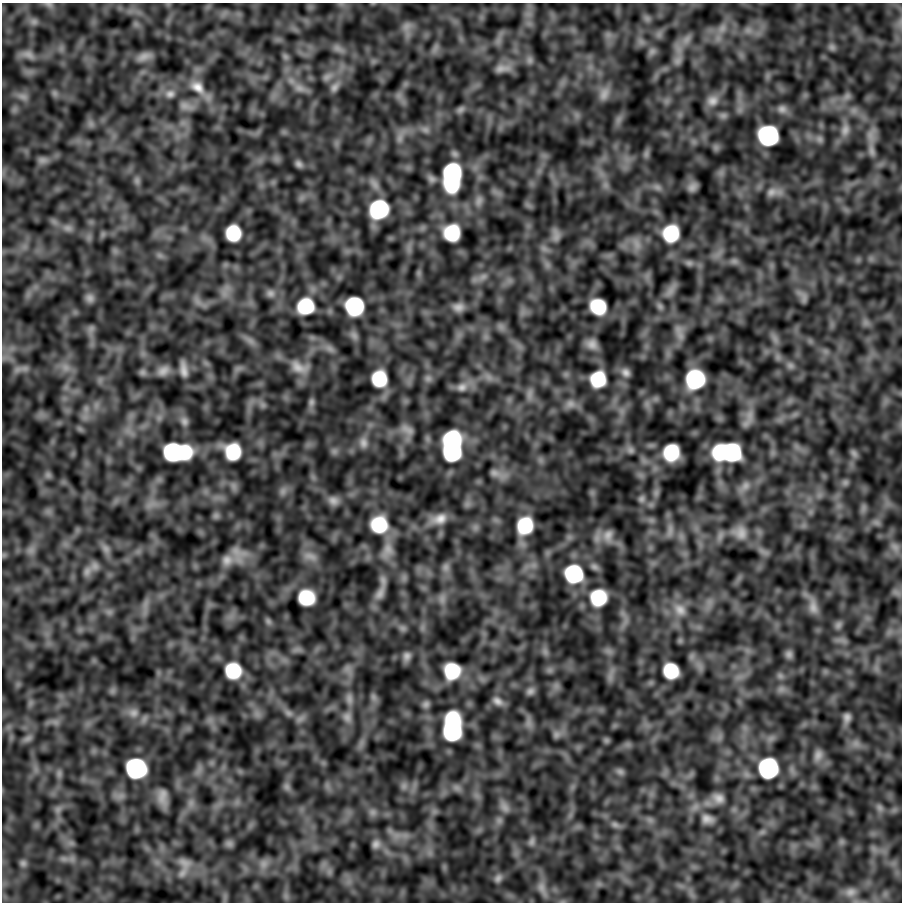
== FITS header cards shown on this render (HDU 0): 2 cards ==
NAXIS1  =                  900
NAXIS2  =                  900

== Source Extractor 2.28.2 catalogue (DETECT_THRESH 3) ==
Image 900 x 900 px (HDU 0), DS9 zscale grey, 1 PNG px = 1 image px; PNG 904 x 904 px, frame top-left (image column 1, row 900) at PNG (2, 3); no overlay
Background 0.185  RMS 0.035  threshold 0.105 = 3 sigma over >= 5 px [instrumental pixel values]
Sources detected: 225; all 225 listed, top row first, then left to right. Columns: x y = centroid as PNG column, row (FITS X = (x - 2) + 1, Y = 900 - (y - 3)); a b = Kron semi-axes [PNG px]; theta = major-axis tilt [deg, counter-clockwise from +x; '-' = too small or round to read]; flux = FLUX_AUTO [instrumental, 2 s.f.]
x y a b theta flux
49 4 10 4 -1 6.1
528 14 8 7 - 12
647 18 9 6 -69 8.5
34 22 9 8 - 8.5
406 26 14 11 50 17
722 28 14 10 57 25
748 30 9 7 0 12
686 39 16 9 48 21
832 47 11 9 -32 10
338 48 15 8 -34 15
435 48 11 4 60 8.9
652 51 11 8 33 9
28 54 17 9 -23 17
144 56 21 10 18 23
285 57 10 7 -45 7.6
530 60 11 9 -89 12
677 60 13 10 51 15
503 68 20 9 6 22
327 77 14 8 29 14
197 87 27 16 -41 56
335 87 16 9 55 17
299 88 18 11 -25 25
55 93 10 6 -41 8.2
170 94 15 12 10 25
604 94 18 12 70 23
399 96 8 4 -72 8
847 96 13 9 38 14
23 97 17 9 -18 18
712 101 17 14 23 26
186 106 19 10 -19 20
460 109 12 7 41 9.1
782 109 13 11 -37 16
723 115 11 8 -12 9.5
619 119 8 4 71 7.7
91 124 8 4 -72 7.1
425 129 11 9 -14 14
845 130 19 12 77 28
871 135 24 12 81 32
768 136 14 14 - 350
400 137 15 8 73 18
819 139 11 9 -47 11
716 147 9 7 -90 7.4
871 150 19 8 -80 20
646 154 13 6 79 9.1
42 160 14 9 0 13
299 164 9 7 -48 10
452 176 25 14 87 350
431 179 12 9 -36 11
137 181 9 7 -75 7.9
374 184 18 9 -54 17
605 185 10 7 -42 12
657 187 12 9 -34 13
692 187 8 6 47 14
774 192 25 11 4 29
301 198 8 4 71 7
479 201 15 9 69 17
379 209 15 14 - 230
68 228 12 10 -18 14
233 233 13 12 - 110
452 233 14 13 - 120
671 233 15 14 - 120
556 235 17 9 -84 16
637 244 19 9 -73 22
160 256 7 4 -19 6.8
734 261 10 6 -9 9.2
689 263 10 8 -24 8.3
419 273 8 5 -90 5.9
483 277 14 8 31 17
671 290 24 9 56 21
225 292 23 7 66 20
270 293 12 11 - 14
803 297 18 8 -62 14
90 298 11 10 - 14
197 301 14 6 -56 14
306 306 16 15 - 120
354 306 14 13 - 220
660 306 11 8 -54 11
458 307 13 10 -4 19
598 307 14 12 -37 110
501 327 10 8 -58 10
91 329 11 9 59 11
679 332 26 12 -75 31
354 335 13 9 -54 12
775 339 11 5 -55 10
250 341 16 6 -37 15
592 344 11 9 -30 21
329 348 15 9 -37 17
790 366 10 8 -29 9.4
65 367 13 10 -39 24
299 367 27 15 -20 42
24 368 15 8 5 15
238 368 8 4 19 7.3
184 369 17 8 -81 23
163 371 15 11 27 22
142 372 9 8 - 7.9
626 372 12 10 -44 16
489 377 13 7 -53 14
428 378 10 9 - 11
379 379 15 14 - 110
598 379 13 13 - 110
695 379 15 14 - 240
462 387 17 13 19 28
529 394 16 8 83 16
311 402 12 8 84 10
570 404 14 12 7 19
647 404 11 7 -81 13
262 405 10 7 -41 9.5
86 409 10 7 90 12
749 416 24 10 85 26
184 421 12 10 -72 14
407 430 18 9 -32 18
452 440 15 14 - 260
363 443 16 12 -85 23
630 450 11 9 -45 11
233 451 14 13 - 110
334 451 10 8 -6 10
176 452 24 13 -1 320
452 452 15 14 - 250
671 452 14 13 - 120
728 452 24 14 0 330
854 453 11 7 -56 8.4
497 474 27 9 -20 22
48 475 10 8 -46 7.9
845 482 9 8 - 8.1
234 486 12 8 -65 12
745 486 16 10 48 22
283 491 13 10 63 17
641 499 9 9 - 8.8
333 501 15 12 -14 22
863 508 12 5 85 8.6
216 516 10 8 15 7.3
439 519 22 13 15 38
876 522 11 8 -31 9.7
379 525 18 17 - 120
525 525 14 12 69 120
670 531 20 7 83 15
740 532 20 17 -37 36
608 535 19 14 82 30
895 547 16 10 -44 21
106 549 13 10 -51 14
31 550 12 8 62 14
387 551 25 15 70 42
238 554 21 17 -62 39
3 555 7 4 72 3.8
310 556 22 11 -16 28
227 560 15 13 41 24
446 567 12 10 -76 14
594 567 12 7 -30 9.2
87 571 17 10 55 21
574 574 15 14 - 210
380 593 24 11 61 27
306 597 14 13 - 110
598 598 15 15 - 120
442 599 14 10 86 18
145 605 14 5 72 17
813 607 22 12 -80 29
680 610 21 16 -45 47
109 612 7 7 - 8.6
268 621 11 7 -58 7.6
838 625 11 8 63 10
403 628 9 8 - 8.6
297 650 13 5 0 9
608 651 7 5 -45 8.6
545 652 10 7 -74 9.9
789 654 9 8 - 11
407 656 11 9 74 14
347 669 10 9 - 14
550 670 8 7 - 8
233 671 15 15 - 110
452 671 16 15 - 120
671 671 13 12 - 110
610 676 9 7 70 12
780 676 10 7 -45 8.8
781 689 10 7 0 12
112 691 7 6 - 7.3
530 691 11 9 47 12
373 697 11 7 -65 9.8
349 699 17 9 -83 19
497 701 14 9 -29 18
426 704 10 8 45 9.5
133 713 16 14 -2 29
288 713 13 8 -36 14
257 714 9 5 -45 9.6
347 717 14 11 -59 17
847 718 10 7 81 14
300 719 12 7 32 12
55 722 9 6 -20 10
529 723 14 9 -83 16
452 727 24 14 88 330
557 734 12 10 58 13
28 738 13 7 29 10
606 740 8 7 - 5.5
856 744 10 9 - 16
818 755 15 10 72 19
136 768 14 14 - 360
768 768 15 14 - 340
620 772 11 8 -27 9.7
59 773 12 6 90 9.7
404 786 11 8 75 12
287 787 11 8 -58 9.7
162 797 14 7 -84 27
718 798 15 13 -27 25
191 803 12 7 90 14
504 807 16 10 -61 17
879 808 12 8 -71 12
58 809 9 8 - 10
373 812 11 9 -75 12
707 819 18 14 -14 26
499 820 10 7 -90 9.8
650 820 7 7 - 9.1
615 825 13 7 -21 11
762 832 8 6 45 7.6
531 841 12 7 75 9.2
841 842 8 7 - 7.4
229 843 11 8 -13 7.9
376 844 11 11 - 15
874 849 11 6 -49 11
64 859 12 6 -7 12
23 863 9 9 - 8.4
185 863 18 12 -34 22
264 864 13 11 56 19
183 873 18 8 56 16
498 878 11 8 57 9.9
542 888 18 10 -69 20
851 892 19 14 3 31